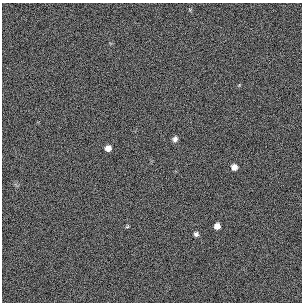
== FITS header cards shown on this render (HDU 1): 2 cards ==
NAXIS1  =                  300 / length of original image axis
NAXIS2  =                  300 / length of original image axis

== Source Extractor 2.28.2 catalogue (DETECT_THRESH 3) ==
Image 300 x 300 px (HDU 1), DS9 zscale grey, 1 PNG px = 1 image px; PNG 304 x 304 px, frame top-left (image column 1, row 300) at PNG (2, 3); no overlay
Background 383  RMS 66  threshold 199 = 3 sigma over >= 5 px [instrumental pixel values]
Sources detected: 6; all 6 listed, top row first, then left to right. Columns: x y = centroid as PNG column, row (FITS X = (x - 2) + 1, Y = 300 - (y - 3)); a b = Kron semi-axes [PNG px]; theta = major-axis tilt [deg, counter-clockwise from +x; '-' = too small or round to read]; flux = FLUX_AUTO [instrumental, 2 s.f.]
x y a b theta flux
175 139 6 5 - 15000
108 148 6 6 - 27000
234 167 6 5 - 28000
217 226 5 5 - 27000
127 227 6 3 19 4400
196 234 6 6 - 11000